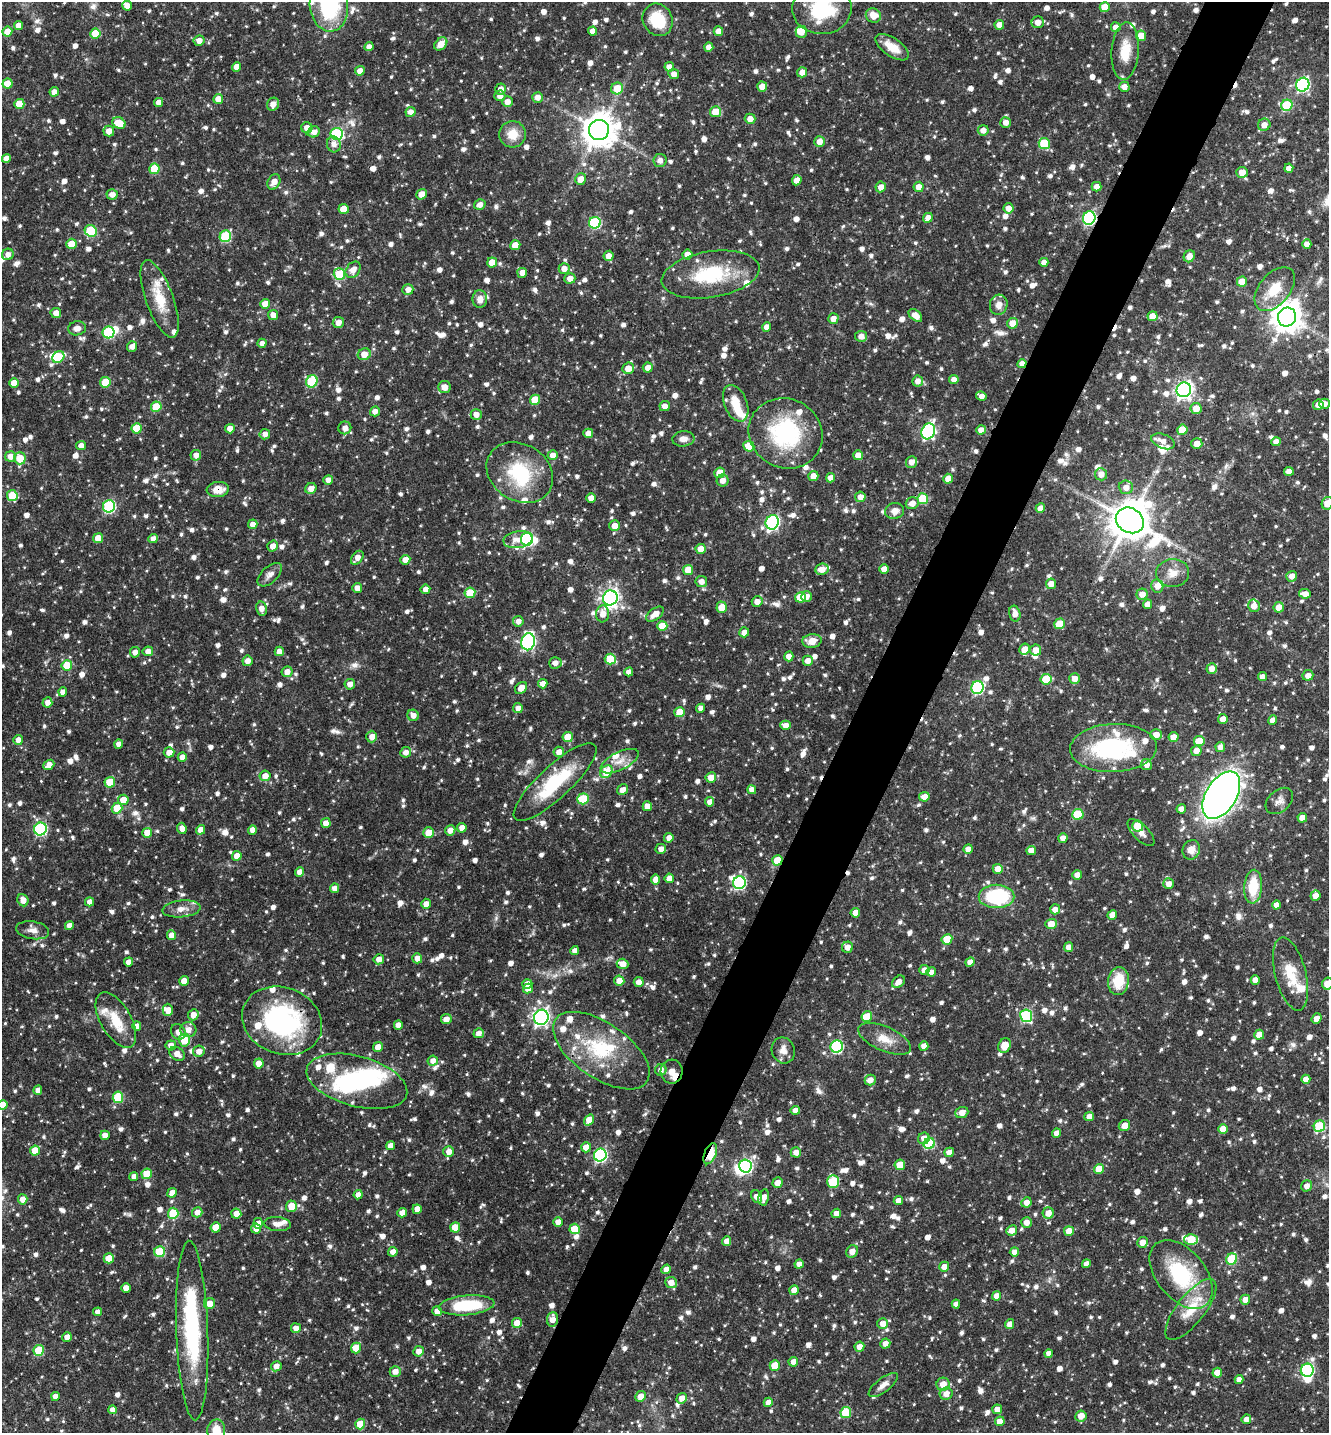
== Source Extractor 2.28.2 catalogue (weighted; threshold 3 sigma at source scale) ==
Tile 10 of 4 x 4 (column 2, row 3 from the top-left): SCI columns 1613-2939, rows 1434-2864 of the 5742 x 5731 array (HDU 1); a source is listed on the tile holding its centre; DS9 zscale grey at full resolution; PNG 1331 x 1435 px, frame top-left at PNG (2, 2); each listed source drawn as its Kron ellipse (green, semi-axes under 4 px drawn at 4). Shown black and unused: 5% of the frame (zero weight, under 3 of 4 exposures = <1% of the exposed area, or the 3 px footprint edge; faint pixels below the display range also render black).
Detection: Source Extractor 2.28.2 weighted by HDU 2 'WHT'; one run over the whole footprint, this tile lists its part. Background 0.0787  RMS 0.0037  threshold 0.0168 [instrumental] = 3 sigma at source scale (4.5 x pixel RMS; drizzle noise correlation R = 1.50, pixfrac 1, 0.05/0.05 arcsec/px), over >= 5 px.
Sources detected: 1638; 10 inside a brighter object's white glare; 3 cosmic-ray / hot-pixel residue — neither listed nor drawn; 60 inside a brighter listed object's ellipse — not listed separately; of the other 1565, all 500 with FLUX_AUTO >= 2.3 (the completeness limit of this list) listed and drawn (1065 fainter detections not listed), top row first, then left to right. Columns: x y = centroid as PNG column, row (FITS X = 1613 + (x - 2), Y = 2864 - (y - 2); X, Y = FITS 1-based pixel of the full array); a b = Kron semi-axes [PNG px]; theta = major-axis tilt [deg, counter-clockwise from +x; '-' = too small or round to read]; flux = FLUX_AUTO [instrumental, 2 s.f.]
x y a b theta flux
127 6 5 5 - 2.9
329 6 26 19 -83 35
1105 7 5 5 - 7.1
822 9 29 25 2 29
873 15 8 7 - 4.5
658 20 17 14 -61 15
1038 22 6 6 - 3.2
18 25 4 4 - 3.1
999 25 5 4 - 3.4
1116 27 5 5 - 2.7
7 31 5 5 - 5.9
592 31 4 4 - 2.6
718 31 5 4 - 3.1
801 32 6 5 - 5.2
95 33 5 5 - 9.2
1141 36 5 5 - 5.5
199 41 5 5 - 2.9
441 44 7 5 44 4.2
369 47 4 4 - 2.4
709 47 4 4 - 2.6
892 47 19 9 -34 6.2
1125 51 29 13 85 9.6
237 67 5 4 - 3.7
669 67 5 4 - 2.9
360 71 5 5 - 3
802 72 5 5 - 3.1
674 74 5 5 - 2.3
7 84 5 5 - 7.6
1303 85 7 6 - 62
762 87 5 5 - 4.5
1124 87 5 5 - 2.7
617 88 6 6 - 7.8
501 89 5 5 - 2.4
54 92 5 4 - 2.3
500 96 5 5 - 2.6
538 97 5 5 - 2.7
218 99 5 5 - 3.7
159 102 4 4 - 3.4
507 102 5 5 - 2.8
19 104 5 5 - 8.5
273 104 7 6 - 2.8
1287 105 6 5 - 20
411 112 5 5 - 2.7
715 112 5 5 - 6.8
750 119 5 5 - 2.9
1006 122 5 5 - 2.6
119 123 7 5 -26 7.2
1264 125 6 6 - 2.9
307 128 5 5 - 2.9
599 130 10 10 - 750
983 130 5 5 - 2.7
109 131 5 5 - 3.3
314 132 6 5 - 2.6
337 134 6 6 - 40
513 134 13 13 - 6.5
820 142 5 5 - 3.3
334 144 8 7 - 2.4
1044 144 5 5 - 17
6 158 4 4 - 2.8
660 160 6 6 - 2.5
1289 168 4 4 - 2.4
154 169 5 5 - 14
1242 172 5 5 - 4.2
581 179 6 5 - 4.2
797 180 5 4 - 3.2
274 182 8 6 64 3.4
881 187 5 5 - 3
919 187 5 5 - 3.5
1097 187 5 5 - 2.7
112 194 5 5 - 2.6
421 194 5 5 - 4.1
480 205 6 5 - 2.5
1009 208 5 5 - 3.4
344 209 5 5 - 7.5
928 218 5 4 - 2.9
1089 218 7 6 - 64
595 223 6 6 - 35
91 231 6 5 - 20
225 236 6 5 - 25
71 244 5 5 - 5.6
1307 244 5 4 - 2.8
515 245 5 5 - 5.4
8 254 6 5 - 2.5
687 255 5 5 - 3.2
609 256 5 5 - 3.1
1189 256 6 5 - 3.1
492 262 5 5 - 5.6
1044 262 4 4 - 2.3
564 268 5 5 - 3.1
353 270 9 6 53 3.4
522 273 5 5 - 2.9
339 274 6 6 - 19
711 274 49 23 9 27
570 278 5 5 - 3
1242 282 5 5 - 6.3
408 289 5 5 - 2.5
1275 289 25 15 50 11
160 299 41 13 -70 11
480 299 9 7 88 2.8
265 304 5 5 - 5.8
999 305 10 8 74 3
56 313 5 5 - 3.1
273 315 5 5 - 3.1
915 315 8 5 -43 3.6
1152 316 5 5 - 4.7
1287 317 9 9 - 610
833 319 5 5 - 2.8
338 323 5 5 - 2.9
1012 323 5 5 - 4.9
767 327 4 4 - 2.6
77 328 9 7 9 2.5
108 332 6 6 - 35
861 336 6 5 - 2.4
262 343 4 4 - 2.3
132 346 5 5 - 2.3
364 354 6 6 - 5.2
58 357 6 5 - 15
1022 364 5 4 - 2.6
648 367 5 5 - 2.7
628 368 6 5 - 4.5
954 379 5 4 - 2.5
312 381 6 5 - 24
918 381 5 5 - 2.6
105 382 5 5 - 11
14 383 5 5 - 5.6
444 387 6 6 - 3.3
1184 390 7 7 - 160
981 396 5 4 - 2.5
535 400 5 5 - 9.5
736 403 19 11 -68 7.8
1324 404 5 5 - 2.7
1318 405 5 5 - 2.4
665 406 5 5 - 2.5
156 407 5 5 - 12
1196 408 5 5 - 4.6
375 411 5 5 - 2.6
476 414 5 5 - 2.7
136 428 5 5 - 9.6
345 428 6 6 - 2.4
230 429 5 4 - 3.6
981 430 5 4 - 2.6
1182 430 5 5 - 6.1
928 431 8 6 63 64
588 433 5 4 - 3
785 433 38 34 -27 40
265 434 5 5 - 2.5
683 439 11 7 5 2.7
1163 441 12 7 -21 2.9
1276 442 5 4 - 2.5
1197 444 5 5 - 3.3
81 445 5 4 - 2.9
749 446 6 5 - 8.8
196 455 5 5 - 2.5
553 455 5 5 - 2.7
858 455 5 5 - 4.2
10 456 5 5 - 3.4
20 458 6 6 - 8.5
911 462 6 5 - 2.9
1289 471 5 4 - 2.8
520 473 35 28 -32 25
720 473 5 5 - 7.5
1101 474 6 6 - 3
813 476 5 5 - 3.2
831 478 4 4 - 2.7
948 479 5 5 - 3.4
328 480 5 5 - 2.5
723 480 6 6 - 2.7
1126 487 7 7 - 2.7
311 488 6 5 - 3
218 489 11 7 5 5.3
12 496 5 5 - 12
860 497 5 5 - 3.1
591 498 5 4 - 2.6
923 499 5 5 - 17
912 503 6 6 - 3.1
1328 503 6 5 - 5.4
109 506 6 6 - 46
1040 508 5 4 - 3.2
895 511 9 8 - 3.1
1130 520 14 12 -30 1300
772 522 7 6 - 72
253 524 5 4 - 2.8
615 526 5 5 - 3.5
98 538 5 5 - 5.6
153 538 5 4 - 2.5
527 539 6 6 - 55
518 540 14 8 9 3.7
273 546 5 5 - 2.7
701 549 5 5 - 4.2
357 558 8 5 52 3
405 560 5 4 - 2.9
822 569 7 5 9 3.4
884 569 5 4 - 3.2
688 570 5 5 - 6.2
1173 573 16 14 4 5.2
270 575 15 8 43 2.4
1292 576 5 5 - 2.7
701 581 6 5 - 2.5
1051 584 5 5 - 3.8
1157 586 7 6 - 3.1
357 588 5 5 - 2.6
425 589 5 4 - 2.6
470 593 5 5 - 12
1142 594 6 5 - 3.2
1305 594 6 4 -6 3.1
806 596 5 5 - 2.7
800 597 5 5 - 7.9
610 598 7 7 - 160
757 602 5 5 - 2.7
1148 604 5 4 - 2.9
1254 606 6 6 - 3
722 607 6 5 - 7.8
1279 607 5 5 - 3.7
261 609 7 5 -77 2.8
603 614 8 6 85 3.4
655 614 10 5 35 4.3
1015 614 8 5 -77 2.8
518 621 5 5 - 2.4
1060 624 5 5 - 11
662 626 5 5 - 6.4
744 632 5 5 - 2.8
812 641 10 6 6 4.7
528 642 8 7 - 76
1024 649 5 5 - 3.1
1036 650 5 5 - 3.6
148 651 5 5 - 2.7
279 651 4 4 - 2.8
135 652 5 5 - 2.7
789 656 5 4 - 3.9
610 659 5 5 - 12
247 661 5 5 - 2.7
808 661 5 5 - 2.8
555 663 6 6 - 2.5
67 665 5 5 - 11
1212 668 5 5 - 2.9
287 672 5 5 - 2.9
629 672 4 4 - 2.4
1308 675 5 5 - 2.6
1263 677 4 4 - 2.7
1046 679 5 5 - 12
1075 679 5 5 - 3
350 684 5 5 - 2.4
543 684 4 4 - 2.6
977 687 6 6 - 47
521 688 7 5 43 3.4
63 692 4 4 - 2.9
47 702 5 5 - 2.5
518 708 5 4 - 2.4
701 708 4 4 - 2.5
680 712 5 5 - 6.6
413 715 6 5 - 2.5
1223 719 5 4 - 2.4
1273 720 5 4 - 2.9
786 725 5 4 - 3
1156 735 6 5 - 3.6
372 737 6 5 - 2.9
568 737 5 5 - 7.5
1173 737 5 5 - 3.6
18 740 5 5 - 2.5
1199 741 5 5 - 9.3
119 744 4 4 - 2.4
1220 747 5 4 - 2.7
1113 748 43 24 2 46
1196 751 5 5 - 2.9
169 752 5 5 - 4.1
406 752 5 5 - 2.4
559 752 5 5 - 3.2
182 757 5 4 - 2.9
620 761 21 9 26 4.4
49 765 6 4 40 3.5
1146 765 5 5 - 2.7
606 772 7 5 46 11
265 776 5 5 - 3.5
711 777 5 5 - 4
110 782 5 5 - 12
555 782 54 16 43 26
623 790 6 5 - 3
752 790 4 4 - 2.6
1221 795 26 15 59 280
924 797 5 5 - 4.3
583 799 6 5 - 17
123 800 5 5 - 5.5
1279 801 16 10 42 2.5
710 802 5 4 - 2.7
647 806 5 4 - 3.5
117 808 5 5 - 8.5
1181 809 5 4 - 2.6
1078 814 5 5 - 16
1302 818 5 4 - 4.1
326 823 5 4 - 3.3
1138 826 5 5 - 10
182 828 6 4 -67 2.6
462 828 5 5 - 2.7
40 829 6 6 - 52
201 830 5 4 - 3.6
252 830 5 4 - 3.1
450 830 5 5 - 2.8
147 833 5 5 - 5.3
429 833 5 5 - 5.1
1141 833 17 7 -45 2.6
669 838 5 4 - 2.9
1063 838 5 4 - 2.4
661 849 5 5 - 2.6
968 849 5 4 - 2.9
1191 850 10 8 65 3.3
1031 851 5 4 - 3.2
237 856 5 4 - 4.7
777 860 5 5 - 10
998 869 5 5 - 3.6
300 872 5 4 - 3.5
1077 875 5 5 - 3.2
669 878 5 4 - 3.4
655 879 5 4 - 3
739 883 6 6 - 54
1169 884 5 5 - 2.8
1253 887 17 9 85 12
334 888 5 4 - 2.5
996 896 18 12 1 32
1316 896 5 5 - 3.1
23 900 6 5 - 3.3
89 902 4 4 - 2.6
426 904 5 4 - 2.5
1277 905 4 4 - 3
181 909 19 8 6 3.6
1055 909 5 5 - 2.8
855 913 5 4 - 3.5
1112 915 5 4 - 3.5
1051 924 6 5 - 5.1
69 925 4 4 - 2.5
33 930 16 9 -9 2.8
171 935 5 4 - 3.6
947 939 5 5 - 9.2
847 947 6 5 - 2.7
1068 947 5 4 - 2.8
575 951 4 4 - 2.3
417 958 5 5 - 2.9
379 959 5 5 - 2.8
128 962 4 4 - 2.4
970 962 5 4 - 2.9
623 964 6 5 - 3.6
924 970 5 5 - 3.2
931 972 5 4 - 2.5
1290 974 37 15 -76 11
1255 980 5 4 - 2.6
184 981 5 4 - 4.3
619 981 5 5 - 4.3
1118 981 14 10 82 11
639 982 5 5 - 2.6
898 982 7 5 40 2.8
527 984 5 4 - 3.5
1328 984 6 5 - 6.5
528 989 5 4 - 3.2
168 1010 6 5 - 3.7
193 1015 5 5 - 3.1
1026 1016 6 6 - 35
541 1017 7 7 - 130
867 1017 5 5 - 10
1317 1018 5 4 - 2.4
446 1019 5 5 - 2.7
116 1020 31 15 -60 11
282 1021 41 33 -21 64
398 1025 4 4 - 2.6
137 1026 4 4 - 3.1
188 1030 8 7 - 2.9
178 1032 8 7 - 2.8
479 1033 5 5 - 2.5
1259 1035 5 5 - 5.6
885 1039 28 12 -24 6.2
184 1040 6 5 - 9.1
171 1045 5 5 - 2.6
1005 1045 7 6 - 5.4
924 1046 5 4 - 2.8
378 1047 5 4 - 3.6
837 1047 6 6 - 49
783 1050 13 11 -69 3.9
199 1051 6 5 - 2.9
601 1051 55 27 -35 30
177 1054 8 6 -36 3.4
433 1061 5 5 - 2.5
259 1063 5 4 - 4.1
661 1070 6 5 - 2.4
672 1072 12 11 - 12
1306 1079 5 4 - 2.4
870 1080 5 5 - 2.9
357 1081 52 25 -15 35
38 1090 4 4 - 2.6
118 1097 6 5 - 20
3 1105 5 5 - 6.3
795 1110 5 4 - 2.9
962 1112 7 5 21 3.2
1089 1116 5 4 - 2.6
589 1120 6 4 54 5.4
1124 1126 6 5 - 4.1
1319 1126 6 5 - 25
1223 1129 5 5 - 4.4
1056 1133 5 4 - 2.9
105 1135 5 4 - 2.9
924 1138 6 5 - 3.4
929 1143 6 5 - 24
391 1146 4 4 - 2.9
586 1147 5 5 - 4.7
35 1150 5 5 - 8.4
449 1152 5 5 - 2.8
796 1152 5 5 - 2.6
949 1152 5 4 - 3.1
710 1154 11 6 67 15
600 1155 6 6 - 63
900 1165 5 5 - 7.2
745 1166 6 6 - 67
1099 1169 5 4 - 6.1
147 1174 5 5 - 9.5
134 1176 4 4 - 2.6
833 1181 6 5 - 19
778 1183 5 5 - 3.4
1307 1186 6 5 - 2.5
172 1193 5 4 - 3
358 1195 4 4 - 2.4
757 1197 7 5 -65 3.2
764 1197 8 5 78 2.5
23 1199 5 5 - 3.7
898 1201 5 4 - 3
1026 1202 5 5 - 2.7
291 1206 5 5 - 6.2
417 1209 5 4 - 2.6
197 1212 5 5 - 3
173 1213 5 5 - 17
402 1213 4 4 - 3
836 1213 5 4 - 2.7
1048 1213 6 5 - 3.7
236 1214 5 5 - 4.1
558 1222 4 4 - 2.8
1026 1222 5 5 - 2.8
258 1223 5 4 - 2.5
277 1224 13 7 -5 2.5
216 1227 5 5 - 7.9
455 1227 5 5 - 7.5
256 1229 5 5 - 3.1
575 1229 5 5 - 11
1012 1230 5 5 - 3.3
1069 1231 5 5 - 6
1191 1239 7 5 0 12
727 1241 5 4 - 3.1
1142 1242 5 5 - 3.2
852 1251 6 5 - 3.3
160 1252 5 5 - 19
393 1252 5 4 - 3
1014 1252 4 4 - 2.7
109 1258 5 5 - 6.3
1232 1259 6 5 - 20
799 1264 4 4 - 2.6
1086 1264 4 4 - 2.4
944 1267 5 5 - 2.9
666 1269 5 4 - 3
1181 1274 40 24 -51 31
671 1283 5 5 - 3.1
126 1288 5 4 - 3.6
794 1290 5 4 - 4.3
997 1296 4 4 - 3.6
1245 1300 5 5 - 2.9
209 1303 6 5 - 4.8
956 1304 4 4 - 2.5
467 1305 28 10 5 22
1191 1309 37 14 52 11
437 1311 5 5 - 2.8
98 1312 4 4 - 2.4
552 1319 7 5 84 3.5
517 1323 5 5 - 4.5
883 1324 5 5 - 3.4
1010 1324 5 4 - 3.2
296 1328 5 5 - 2.6
192 1330 90 16 -88 46
67 1337 5 4 - 2.6
885 1343 5 5 - 2.6
859 1347 5 5 - 2.9
356 1348 5 5 - 8
39 1350 5 5 - 15
419 1351 5 5 - 2.7
1049 1354 4 4 - 2.3
793 1362 5 4 - 2.5
276 1366 5 5 - 2.6
775 1366 5 5 - 9.2
1307 1370 6 6 - 59
395 1371 5 5 - 2.9
1217 1373 5 4 - 5.2
1239 1379 4 4 - 2.5
943 1384 6 6 - 4.3
883 1385 17 7 37 2.7
946 1394 6 6 - 3.2
641 1396 5 5 - 3.6
55 1397 4 4 - 2.6
682 1398 5 5 - 3
768 1402 5 4 - 2.5
997 1409 5 5 - 2.9
112 1410 4 4 - 2.4
846 1413 5 5 - 12
1081 1416 6 5 - 3.7
1246 1419 5 4 - 2.7
1000 1421 5 4 - 3.9
360 1424 5 5 - 8.6
216 1430 11 9 79 9.2
Overlapping masked pixels (flux is a lower limit): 8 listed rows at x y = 307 128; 1089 218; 1022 364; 218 489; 912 503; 777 860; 282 1021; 710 1154
Isophote crosses this tile's border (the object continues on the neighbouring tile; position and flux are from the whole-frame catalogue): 6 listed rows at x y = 329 6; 822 9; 1328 503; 1328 984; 3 1105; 216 1430